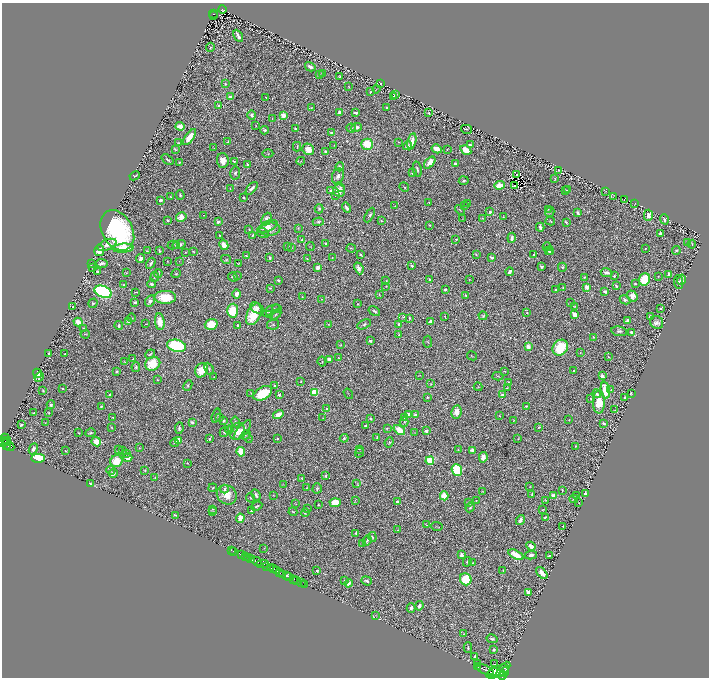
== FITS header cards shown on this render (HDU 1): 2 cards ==
NAXIS1  =                 1414
NAXIS2  =                 1351

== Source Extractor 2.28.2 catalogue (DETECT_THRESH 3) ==
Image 1414 x 1351 px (HDU 1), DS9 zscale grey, zoomed out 1/2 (1 PNG px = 2 x 2 image px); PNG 711 x 680 px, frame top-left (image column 2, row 1350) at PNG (2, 3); each listed source drawn as its Kron ellipse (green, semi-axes under 4 px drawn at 4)
Background 0.874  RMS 0.015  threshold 0.0453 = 3 sigma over >= 5 px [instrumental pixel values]
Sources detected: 735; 61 cannot appear on this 1/2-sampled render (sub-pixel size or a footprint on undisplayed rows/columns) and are neither listed nor drawn; of the other 674, the 500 brightest by FLUX_AUTO listed and drawn (174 fainter detections omitted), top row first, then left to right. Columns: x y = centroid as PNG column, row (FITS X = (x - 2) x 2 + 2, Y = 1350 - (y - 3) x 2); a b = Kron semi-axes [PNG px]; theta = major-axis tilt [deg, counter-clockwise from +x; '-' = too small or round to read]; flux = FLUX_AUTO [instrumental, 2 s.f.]
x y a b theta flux
222 10 4 2 - 80
213 14 4 2 - 120
214 16 3 1 - 29
238 36 6 2 -61 13
210 47 4 3 - 3.3
310 67 5 3 - 15
323 73 2 1 - 1.4
319 74 3 3 - 2.5
339 76 3 2 - 2.7
380 83 3 2 - 2
225 84 3 3 - 2.8
349 87 3 2 - 2
376 89 4 1 - 1.3
371 92 2 2 - 2.7
395 94 2 2 - 1.9
393 96 3 2 - 5.8
230 97 2 2 - 51
266 97 2 1 - 2.3
219 106 4 3 - 7
386 107 3 3 - 2.8
311 108 3 2 - 1.4
340 112 3 3 - 24
356 113 4 2 - 6.9
429 113 3 2 - 5.4
252 115 5 3 - 6.5
283 115 4 3 - 27
272 118 3 2 - 1.4
180 126 4 3 - 33
256 126 2 2 - 1.7
357 127 5 3 - 12
351 128 5 4 - 5.5
295 129 3 2 - 4.9
467 129 6 2 -13 1.9
265 130 4 3 - 8.5
331 133 2 2 - 9.7
190 137 9 4 55 48
412 141 8 3 77 32
228 142 3 2 - 3
399 142 4 1 - 1.8
178 143 3 2 - 2
367 144 6 5 - 73
334 145 3 2 - 1.5
470 145 4 2 - 5.4
407 146 5 3 - 4.9
297 147 5 2 - 2.2
214 148 2 1 - 1.5
175 149 4 2 - 3.4
308 149 6 5 - 36
437 149 5 3 - 40
447 149 3 1 - 1.9
466 150 6 4 -32 37
326 151 3 3 - 6.7
268 154 5 3 - 2.8
167 160 7 3 -38 4.8
223 160 7 6 - 29
235 161 3 2 - 1.5
301 161 4 3 - 2.9
179 163 3 1 - 2.3
430 163 7 4 48 32
455 163 3 2 - 15
248 165 3 2 - 8
340 167 4 3 - 7.5
417 169 8 2 -78 5.6
559 170 3 2 - 2.3
235 173 6 5 - 6
412 173 3 2 - 3.1
517 174 3 2 - 2.2
135 176 5 3 - 3.3
338 176 8 5 66 12
555 179 3 2 - 3.4
464 181 5 3 - 5.5
500 185 5 3 - 61
514 186 3 2 - 1.8
340 187 5 3 - 4.9
404 187 5 2 - 2.7
230 188 2 2 - 1.4
252 188 7 3 48 11
331 190 4 3 - 4.3
568 190 2 2 - 1.5
339 191 6 5 - 29
566 191 3 3 - 4.1
605 191 3 2 - 1.5
180 195 5 3 - 4.4
336 195 4 3 - 4.6
613 196 3 1 - 1.5
171 197 3 2 - 2.1
244 197 4 3 - 3
625 199 3 2 - 1.5
161 200 4 3 - 6.3
429 202 3 2 - 2.5
468 203 3 1 - 1.5
635 203 2 1 - 1.9
395 206 2 1 - 1.5
464 206 3 2 - 2.2
346 208 5 2 - 8.3
319 209 4 3 - 6.3
548 209 2 2 - 1.8
460 210 5 3 - 2.8
490 212 2 2 - 6.3
550 212 5 3 - 5.1
578 213 4 2 - 6.4
203 215 2 1 - 1.4
370 215 8 4 61 7.8
648 215 5 4 - 19
181 217 5 4 - 29
503 217 2 2 - 1.5
482 218 3 2 - 1.6
266 219 7 4 66 12
462 219 3 2 - 1.6
664 219 5 2 - 4.7
167 220 2 2 - 3.4
381 221 3 2 - 2.7
550 221 5 2 - 2.8
218 222 3 2 - 9.2
318 222 5 4 - 5.3
566 222 4 2 - 4
430 225 3 2 - 2.9
268 226 11 5 26 28
540 227 4 2 - 8.7
298 228 3 3 - 2.1
249 229 2 2 - 2.8
270 229 10 6 5 20
117 230 21 15 -60 430
263 233 6 4 -33 4.9
660 234 4 3 - 6.9
220 235 2 2 - 1.9
253 235 3 2 - 3.1
512 238 5 3 - 10
456 239 3 3 - 3
302 240 4 3 - 5.3
688 242 4 3 - 4
326 243 4 3 - 3.3
692 244 4 2 - 1.4
107 245 10 5 21 18
173 245 5 3 - 2.7
176 245 4 3 - 5.7
179 245 7 4 14 12
224 245 5 4 - 18
287 246 3 3 - 1.9
310 246 4 3 - 1.9
547 247 4 3 - 3.7
123 248 10 4 3 91
291 248 3 3 - 2.5
351 248 5 1 - 2
645 248 2 2 - 3.2
99 250 5 5 - 21
548 250 3 2 - 6.8
676 250 4 3 - 4.9
147 251 2 2 - 1.5
159 251 3 3 - 3
194 251 4 2 - 2.1
551 251 4 3 - 12
185 252 3 2 - 1.5
361 255 3 2 - 3.5
476 255 3 2 - 2.1
534 255 3 3 - 2.5
246 256 3 2 - 2.3
492 257 4 2 - 5.1
270 258 3 2 - 8.8
332 258 2 2 - 1.4
140 259 5 4 - 13
226 259 5 4 - 4.4
307 259 3 2 - 2.3
167 261 2 2 - 1.4
179 262 4 2 - 1.6
91 263 3 1 - 1.6
102 263 6 3 -3 9.9
151 263 6 3 59 8.9
239 263 3 2 - 2.6
412 265 3 2 - 5.4
542 267 3 3 - 5.9
562 267 4 4 - 4.6
92 268 2 2 - 1.3
318 268 3 3 - 23
359 268 6 4 -67 23
97 271 3 2 - 2.3
510 272 4 2 - 15
126 273 3 2 - 1.6
158 273 4 3 - 7.1
607 273 6 3 -10 15
176 274 4 3 - 2.3
669 274 4 2 - 6.6
237 275 4 2 - 1.4
614 276 3 3 - 3.2
658 276 3 2 - 2.2
155 277 5 3 - 3.6
233 277 5 4 - 5.6
584 277 3 2 - 3.5
430 279 4 3 - 3.3
469 279 2 2 - 1.6
278 280 2 2 - 7
644 280 6 5 - 90
681 280 5 3 - 17
386 281 3 2 - 1.9
679 282 7 3 -84 5.8
152 284 4 3 - 6.3
635 284 2 2 - 4
123 285 3 2 - 2.2
386 286 3 2 - 1.7
616 286 4 2 - 4.6
563 287 3 3 - 2.1
587 287 3 3 - 19
270 288 3 2 - 2.4
445 289 3 2 - 7.4
556 290 3 2 - 4.4
605 291 3 3 - 6.5
103 292 9 5 -23 520
135 292 4 1 - 2.1
237 294 4 4 - 14
379 294 3 2 - 1.9
466 295 3 2 - 3
632 296 6 5 - 24
165 297 11 6 -1 81
302 297 3 2 - 1.6
322 299 3 2 - 2
625 300 5 4 - 6.5
150 301 6 4 61 11
135 302 3 2 - 7.7
93 303 5 4 - 3.9
570 303 3 2 - 1.4
358 304 2 2 - 2
574 306 4 2 - 1.8
73 307 3 2 - 4.1
257 308 7 5 -31 11
277 309 5 3 - 2.9
661 309 3 3 - 5.2
271 310 9 3 31 10
233 311 7 5 85 100
374 311 6 3 -33 6.2
527 313 3 2 - 1.5
254 314 11 6 65 92
275 314 6 3 30 5.3
269 315 3 2 - 5
575 315 4 3 - 28
445 316 2 2 - 1.9
483 316 4 3 - 3.2
403 317 3 2 - 2.6
650 317 2 2 - 15
132 318 4 2 - 2
409 318 3 2 - 2.4
628 321 3 3 - 12
78 322 4 3 - 44
129 322 3 3 - 26
160 322 8 5 -82 36
431 322 3 2 - 14
657 322 7 6 - 13
146 324 2 2 - 1.9
211 324 6 5 - 52
273 324 6 5 - 4.7
328 324 2 2 - 2.2
364 324 7 3 24 6.1
399 324 3 2 - 9.6
119 325 4 4 - 8.9
238 325 2 2 - 7.3
84 329 3 2 - 3.1
619 331 8 5 -7 8.1
631 332 3 3 - 9.5
85 334 5 2 - 1.7
399 335 2 2 - 9.8
593 337 2 2 - 2.8
370 341 4 3 - 8.5
428 342 6 3 -86 2.7
341 345 3 2 - 2.1
176 346 9 6 -12 260
528 346 4 4 - 11
560 348 8 7 - 130
580 353 4 3 - 2.3
49 354 3 2 - 6.5
65 354 2 2 - 3
150 354 5 2 - 2.8
472 356 5 2 - 1.6
608 357 4 2 - 2.1
339 358 3 2 - 1.7
133 359 4 3 - 4.3
329 359 3 3 - 12
125 362 3 2 - 1.4
322 362 5 3 - 3
153 364 8 6 30 95
136 367 5 4 - 4.8
209 369 6 2 -63 3.8
201 370 7 6 - 58
573 370 2 2 - 2.4
505 371 2 2 - 1.8
116 372 3 3 - 4.2
37 373 4 4 - 25
420 375 3 2 - 1.5
498 376 5 2 - 2.2
602 376 3 3 - 18
39 377 5 2 - 5.6
214 377 3 2 - 1.7
157 380 3 3 - 2.4
301 381 3 2 - 1.8
508 382 3 2 - 2.9
431 384 3 2 - 1.6
188 385 5 4 - 5.4
274 386 3 3 - 2.9
478 387 4 3 - 1.9
63 388 4 3 - 3.2
507 388 2 2 - 2.2
605 390 8 4 -80 91
611 390 3 2 - 2.1
43 391 3 2 - 3.8
315 392 4 4 - 100
251 393 2 2 - 1.6
263 393 10 6 29 100
348 394 5 1 - 1.4
597 394 4 4 - 6.1
631 394 3 1 - 2.1
110 395 2 2 - 3
279 395 2 2 - 11
502 395 3 2 - 14
427 397 2 2 - 3
591 398 2 2 - 1.7
625 398 3 2 - 5.7
599 402 12 6 -89 78
51 405 4 3 - 7.3
101 406 4 3 - 4.4
526 406 4 3 - 3.5
327 409 3 3 - 3.8
615 410 2 2 - 1.9
457 412 7 5 81 30
33 413 3 2 - 3.3
49 413 2 1 - 1.4
409 414 3 3 - 12
278 415 5 3 - 23
415 415 4 3 - 11
499 415 3 2 - 1.5
216 416 7 4 74 5.5
113 417 2 2 - 2
404 417 2 2 - 4.4
219 418 3 2 - 2.6
323 418 3 2 - 2
371 419 3 3 - 4.6
223 420 4 3 - 7.8
569 420 2 2 - 1.4
514 421 3 2 - 2.3
192 422 3 2 - 6.5
235 422 5 3 - 4.9
404 422 5 3 - 2.7
45 423 2 2 - 1.8
604 423 3 2 - 5.3
21 424 3 2 - 4.2
365 426 3 2 - 9.6
111 427 3 2 - 2.8
539 427 3 2 - 2.4
179 428 6 4 81 6.3
387 428 3 3 - 2.9
229 430 4 3 - 2.7
242 430 12 5 50 21
399 430 6 3 -36 48
237 431 9 7 66 29
426 431 2 2 - 25
224 432 5 3 - 4.2
78 433 3 2 - 2.6
91 433 5 3 - 4.8
414 433 3 2 - 1.5
246 435 5 4 - 3.7
377 437 3 2 - 3.2
210 438 4 2 - 4.6
248 438 5 3 - 2.8
344 438 4 3 - 6
277 439 2 2 - 2.3
518 439 2 2 - 1.4
6 440 6 3 -62 380
178 440 4 3 - 22
5 441 2 2 - 190
3 442 3 2 - 330
96 442 5 4 - 38
389 442 5 3 - 2.9
174 443 4 2 - 2.6
7 444 6 2 86 160
10 446 5 2 - 160
576 446 2 2 - 2.3
139 448 3 3 - 2.3
33 449 5 4 - 12
118 449 3 2 - 1.3
359 449 3 2 - 1.8
458 450 2 2 - 2.5
472 450 4 3 - 9.3
66 451 3 2 - 2.4
122 451 2 2 - 12
241 452 5 4 - 62
127 453 3 2 - 1.6
359 453 5 2 - 1.6
483 457 5 4 - 17
38 458 6 4 0 130
128 458 4 3 - 21
116 461 6 6 - 58
430 461 4 4 - 65
187 463 2 1 - 1.8
111 470 4 2 - 2.5
145 470 2 2 - 2.7
457 470 6 5 - 160
113 473 4 3 - 13
326 476 4 2 - 4.1
155 478 3 3 - 2.5
302 478 3 1 - 1.5
90 484 4 2 - 4.6
283 484 3 2 - 1.4
357 484 4 2 - 1.4
530 486 2 2 - 1.4
213 488 4 2 - 3
306 488 3 2 - 2.1
317 488 5 4 - 4.7
225 489 4 3 - 7.1
562 490 3 2 - 2.3
482 491 3 2 - 1.4
585 493 4 2 - 6.3
532 494 3 2 - 3.1
227 495 10 9 - 39
256 495 6 3 -66 9.5
273 495 2 2 - 1.4
444 496 4 3 - 43
553 496 4 3 - 21
576 496 3 2 - 2.1
251 498 4 2 - 1.8
574 499 4 3 - 4.2
355 500 3 2 - 1.6
476 500 3 2 - 1.8
546 500 3 2 - 1.7
398 502 3 2 - 12
468 502 3 2 - 1.7
335 503 5 4 - 56
579 503 2 2 - 1.9
296 504 3 3 - 1.8
318 505 2 2 - 2.4
257 506 6 3 26 4.5
470 507 5 3 - 5.4
307 508 2 2 - 2.5
213 509 4 3 - 1.8
542 510 3 2 - 2
251 511 4 3 - 4.9
212 512 4 3 - 4.2
293 512 4 2 - 2.6
305 513 4 2 - 5
175 515 3 2 - 3.1
545 517 3 2 - 3.2
240 518 4 4 - 32
520 520 5 3 - 9.3
427 525 2 2 - 1.5
437 526 6 2 -3 1.8
563 526 2 1 - 1.5
398 530 3 2 - 1.6
356 533 3 2 - 4.4
372 537 5 3 - 3.3
367 540 5 3 - 4.5
362 543 3 2 - 2
531 546 5 3 - 26
264 548 3 2 - 1.4
231 550 2 1 - 12
234 551 3 2 - 45
241 555 3 1 - 130
461 555 4 3 - 13
516 555 8 4 -26 63
531 555 6 3 14 8.4
549 555 3 2 - 4.5
245 556 2 1 - 210
247 557 3 2 - 380
251 559 3 2 - 520
256 561 6 2 -26 1400
467 562 5 3 - 5.4
473 563 2 2 - 1.7
263 564 6 2 -2 500
266 566 3 2 - 320
270 568 3 2 - 470
273 569 3 2 - 150
276 570 3 2 - 150
503 570 2 2 - 1.7
317 571 2 2 - 9.3
280 572 2 2 - 67
542 573 7 4 -50 20
283 574 3 2 - 180
287 576 3 2 - 580
289 577 3 2 - 430
294 579 4 2 - 58
466 579 6 5 - 110
296 580 2 1 - 26
344 580 3 2 - 1.4
366 581 5 3 - 7.2
301 583 2 1 - 27
349 583 4 3 - 13
304 584 2 1 - 19
528 592 4 3 - 13
419 606 5 3 - 10
411 608 4 3 - 7.8
375 615 3 2 - 1.5
464 634 3 2 - 1.7
492 639 5 2 - 6.8
468 648 5 3 - 4
494 650 4 3 - 3.7
475 657 3 3 - 8.1
478 663 2 1 - 1.6
495 664 2 2 - 140
478 666 2 2 - 77
505 667 6 2 46 300
485 670 10 2 -23 1300
498 671 12 5 23 2000
493 672 5 3 - 1100
504 672 5 2 - 470
502 676 4 3 - 360
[174 fainter detections neither listed nor drawn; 61 sub-pixel or undisplayed-footprint detections neither listed nor drawn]